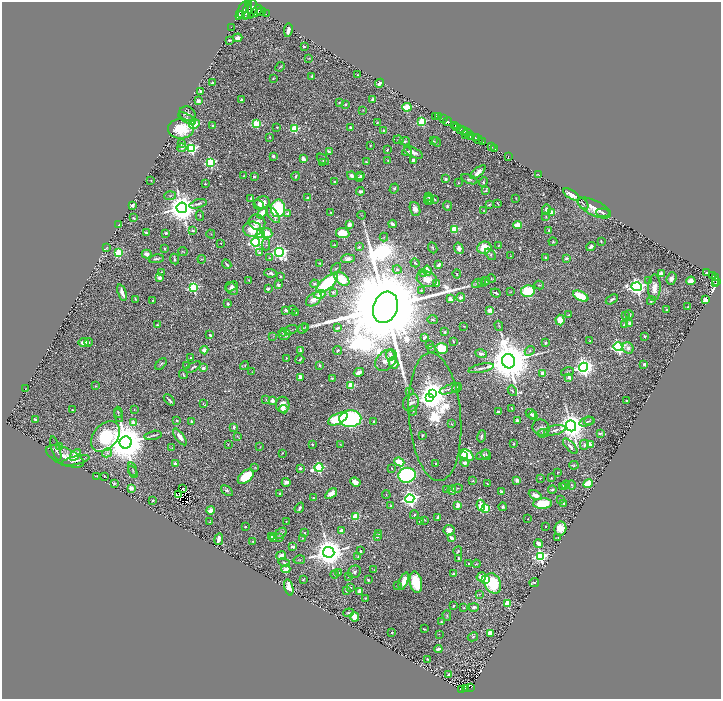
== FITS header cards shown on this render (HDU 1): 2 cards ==
NAXIS1  =                 1438
NAXIS2  =                 1393

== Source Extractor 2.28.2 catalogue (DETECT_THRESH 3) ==
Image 1438 x 1393 px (HDU 1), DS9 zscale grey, zoomed out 1/2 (1 PNG px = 2 x 2 image px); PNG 723 x 701 px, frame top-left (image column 2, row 1393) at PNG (2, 2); each listed source drawn as its Kron ellipse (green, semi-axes under 4 px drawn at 4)
Background 1.08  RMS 0.019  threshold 0.0574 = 3 sigma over >= 5 px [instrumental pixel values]
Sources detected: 741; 53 cannot appear on this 1/2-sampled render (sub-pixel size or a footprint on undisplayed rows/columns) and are neither listed nor drawn; of the other 688, the 500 brightest by FLUX_AUTO listed and drawn (188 fainter detections omitted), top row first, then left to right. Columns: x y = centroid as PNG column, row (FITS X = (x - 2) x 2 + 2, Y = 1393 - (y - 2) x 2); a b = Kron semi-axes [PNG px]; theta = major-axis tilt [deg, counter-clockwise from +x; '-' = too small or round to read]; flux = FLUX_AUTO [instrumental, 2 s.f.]
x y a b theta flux
252 9 9 4 81 1800
247 10 9 4 74 3400
257 10 6 4 67 830
242 11 10 4 62 3400
261 11 4 2 - 1400
266 14 2 1 - 100
242 15 4 2 - 680
231 27 2 1 - 18
288 30 7 3 81 23
238 38 4 3 - 18
229 40 3 2 - 7.5
304 47 2 2 - 10
309 58 4 2 - 2.8
280 67 5 2 - 4.3
358 75 2 2 - 2.8
312 76 3 2 - 4.7
273 78 3 3 - 3.6
212 83 2 2 - 4.5
380 83 5 3 - 15
200 91 3 2 - 26
373 99 3 2 - 8.9
241 100 3 3 - 10
198 101 2 2 - 82
339 102 3 3 - 4.3
345 104 3 2 - 5.2
407 107 5 3 - 94
363 111 3 3 - 2.4
187 114 8 7 - 18
436 116 2 1 - 7.9
439 116 2 1 - 24
187 118 10 4 -31 8.3
443 118 4 2 - 67
422 122 3 3 - 390
448 122 4 3 - 800
377 123 4 2 - 2.9
195 124 5 4 - 210
256 124 4 3 - 290
213 125 3 3 - 5.3
455 125 2 1 - 150
277 127 2 2 - 3.8
350 127 3 2 - 9.8
457 128 3 2 - 140
181 129 13 9 0 140
294 129 3 3 - 340
460 129 3 2 - 260
384 131 3 3 - 4.6
463 131 4 2 - 780
467 133 3 1 - 210
466 135 3 1 - 62
470 136 4 3 - 1100
270 137 2 2 - 3.8
475 137 2 1 - 680
478 139 5 2 - 2300
398 140 5 3 - 4.4
405 141 5 3 - 7.5
433 141 3 3 - 2.7
436 142 5 3 - 4
482 142 2 2 - 360
181 144 4 3 - 9.9
370 145 2 2 - 3.7
491 147 3 2 - 170
182 148 4 3 - 10
191 148 4 4 - 760
495 149 2 1 - 260
387 150 3 2 - 6.3
329 152 4 2 - 8
407 152 5 3 - 13
413 152 10 4 -28 23
273 156 2 2 - 22
508 157 3 2 - 19
303 159 4 3 - 35
323 159 7 4 -36 8.6
388 160 2 2 - 3.7
413 160 3 3 - 15
210 162 3 3 - 500
323 162 3 2 - 4.2
366 162 3 2 - 4
478 172 9 4 40 30
538 175 3 2 - 3
243 176 2 2 - 2.4
296 176 4 3 - 6.5
351 176 4 4 - 14
360 176 4 3 - 6.6
254 177 2 2 - 7.7
359 177 4 2 - 5.8
445 179 3 3 - 6.6
469 179 8 4 -21 11
151 180 3 2 - 2.4
334 182 3 2 - 5
483 182 5 3 - 8.2
458 183 2 2 - 2.5
205 184 2 2 - 4.7
394 188 5 3 - 6.8
360 191 4 3 - 15
485 191 3 2 - 3.4
571 195 9 4 -31 51
170 196 6 3 5 6.2
429 197 3 3 - 8.1
251 198 4 3 - 5.2
308 198 3 3 - 6.4
516 198 2 2 - 2.5
429 199 5 3 - 6
434 199 3 2 - 4.5
428 201 4 4 - 6.4
262 202 8 6 11 40
498 203 3 2 - 3.8
583 203 7 2 -51 3.2
198 204 9 3 16 12
132 205 3 3 - 34
259 205 5 4 - 13
489 205 4 3 - 6.2
447 206 5 4 - 7.4
182 208 5 5 - 10000
278 208 9 7 83 370
594 208 18 7 -26 60
415 209 7 5 -69 26
484 210 3 2 - 2.8
546 210 5 4 - 14
331 212 3 2 - 3.1
552 212 3 2 - 120
262 213 6 3 45 65
603 213 6 3 -5 7.3
288 214 4 4 - 20
273 215 10 4 -53 25
362 215 4 3 - 2.4
200 216 5 3 - 4.7
546 217 4 3 - 5
133 218 3 2 - 4.4
257 222 8 7 - 48
119 224 2 2 - 2.4
392 224 4 3 - 15
350 225 4 3 - 29
517 225 4 3 - 73
252 229 9 7 3 110
454 229 3 3 - 220
192 230 4 3 - 6.2
549 230 3 3 - 5.7
146 232 3 2 - 5.8
166 233 2 2 - 8
267 233 5 5 - 47
343 233 7 5 -6 88
211 234 4 2 - 2.7
261 234 3 3 - 460
384 237 4 3 - 2.4
601 241 2 2 - 4.4
256 242 4 4 - 1200
553 242 4 3 - 4.8
221 243 2 2 - 4
266 244 6 3 89 4.5
335 245 4 2 - 3.6
499 245 3 2 - 2.5
107 247 3 2 - 3.6
359 247 3 2 - 4.6
591 247 5 3 - 13
433 248 6 4 -66 5.3
459 248 6 4 -75 29
484 248 7 6 - 100
165 249 3 3 - 4.9
183 252 4 2 - 2.5
259 252 4 3 - 5.9
279 252 4 4 - 1400
119 253 4 3 - 250
147 254 5 3 - 17
490 254 7 4 -50 7.5
510 256 4 2 - 2.5
546 257 2 2 - 14
269 258 3 2 - 2.6
566 258 4 3 - 10
156 259 7 2 9 14
175 259 5 2 - 10
202 259 4 2 - 2.8
348 259 7 4 2 17
319 263 4 2 - 2.8
415 263 4 3 - 5.7
227 264 5 2 - 6.4
439 265 4 2 - 23
336 268 6 4 50 5.2
397 270 4 4 - 7.8
427 270 5 3 - 40
161 272 4 2 - 4.2
270 273 6 3 -6 14
423 273 4 3 - 4.7
707 273 2 2 - 110
457 274 4 2 - 3.5
661 274 3 3 - 36
280 276 2 2 - 3.5
713 276 3 2 - 190
715 277 2 2 - 200
160 278 3 3 - 17
672 278 6 4 70 20
342 279 9 5 -39 99
427 279 10 7 -19 43
491 279 5 3 - 3.9
249 280 3 2 - 2.8
649 280 3 3 - 3.4
485 281 4 3 - 9.6
691 281 4 4 - 44
716 281 4 2 - 180
481 282 4 3 - 3.6
327 283 13 5 40 410
437 283 3 3 - 19
477 283 5 3 - 4.7
716 283 3 3 - 210
315 284 4 3 - 7.3
278 285 3 2 - 10
539 285 5 3 - 5.5
232 286 7 4 30 15
637 287 5 4 - 2200
193 288 4 3 - 460
232 288 7 5 -52 16
654 288 13 6 88 44
268 289 3 2 - 7.4
421 290 4 3 - 3.9
528 291 7 6 - 190
122 292 8 3 -71 32
333 292 4 3 - 6.9
511 292 4 3 - 3
496 293 5 2 - 7.9
320 294 6 4 16 45
581 296 8 4 -27 120
461 297 4 3 - 15
135 299 4 3 - 3.8
314 299 9 5 37 38
450 299 4 3 - 27
612 299 6 3 33 11
152 300 2 2 - 3.6
705 300 3 3 - 49
651 301 5 3 - 6.5
228 304 3 2 - 6.2
385 307 16 12 70 210000
688 307 4 2 - 4.1
292 309 4 2 - 4.8
286 310 3 2 - 14
490 310 4 3 - 22
666 310 3 2 - 4.7
296 312 4 2 - 4
629 314 4 2 - 8.8
569 315 2 2 - 5
626 316 2 2 - 2.4
433 319 5 3 - 5.2
560 320 5 4 - 64
629 323 4 3 - 12
157 325 4 2 - 5.5
624 325 4 3 - 6.1
464 326 3 1 - 2.5
499 326 5 3 - 4
305 327 4 2 - 2.8
303 328 5 4 - 5.3
338 328 4 2 - 8
291 330 7 1 17 3.7
283 332 4 3 - 3.7
445 332 4 3 - 4.9
285 334 6 5 - 14
210 335 3 2 - 9.4
273 336 3 3 - 2.5
644 336 3 2 - 5.5
424 337 4 3 - 14
453 341 3 2 - 4.6
590 341 3 2 - 3.4
84 342 5 4 - 33
89 342 4 3 - 4
545 343 2 2 - 5.8
429 345 2 2 - 3.9
618 347 4 4 - 1100
431 348 3 3 - 5.2
442 348 6 5 - 180
628 348 6 5 - 16
204 350 4 3 - 28
301 351 3 2 - 23
338 351 5 3 - 6.7
530 351 5 4 - 7.1
481 354 6 3 -17 18
390 355 5 3 - 16
190 358 3 2 - 3.9
286 358 2 2 - 4.5
300 359 5 3 - 5.3
386 360 12 9 44 37
509 361 7 6 - 29000
393 363 6 4 -59 39
161 364 7 2 46 5.5
644 364 3 2 - 11
187 365 3 3 - 2.8
244 365 5 4 - 4.9
319 365 3 3 - 8.7
193 367 8 3 33 8
584 367 4 4 - 2600
203 368 2 2 - 36
481 368 13 3 12 13
252 372 4 3 - 2.4
359 372 5 3 - 26
567 372 7 2 12 3.7
183 374 5 2 - 4.9
542 374 2 2 - 68
300 377 4 3 - 19
569 377 2 2 - 63
332 378 3 2 - 9.4
351 385 3 3 - 190
95 386 3 3 - 3.1
457 388 5 3 - 8
26 389 3 1 - 2.6
450 389 11 3 21 10
512 391 5 3 - 6.9
409 392 3 2 - 2.5
432 393 4 4 - 6100
430 398 3 3 - 4200
266 399 4 2 - 2.8
169 400 6 2 -46 11
627 400 2 2 - 6.3
272 401 3 3 - 20
411 403 9 7 60 22
203 404 2 2 - 2.5
283 405 8 7 - 49
512 408 3 1 - 2.7
134 409 3 2 - 2.4
284 409 4 3 - 11
72 410 2 2 - 4.4
413 411 4 3 - 4.7
118 412 5 2 - 2.9
498 412 2 2 - 11
531 414 6 3 -44 7
533 415 4 3 - 9.4
119 416 7 2 -72 4.4
435 417 64 26 -85 500
35 419 3 2 - 5.6
338 419 10 5 25 160
350 419 11 8 3 890
177 420 4 3 - 4.4
191 421 3 2 - 5.2
373 421 4 3 - 4.1
517 421 2 2 - 68
589 421 5 3 - 3.9
587 422 8 3 17 8.1
133 423 3 3 - 66
452 424 3 2 - 3.4
571 426 5 5 - 8000
234 427 2 2 - 31
541 428 9 7 -37 19
555 430 11 4 13 14
543 433 5 2 - 3.8
600 433 4 2 - 6.5
153 435 8 3 13 7.2
422 435 3 2 - 5.9
106 436 17 12 49 450
237 436 3 2 - 2.6
481 436 6 3 79 11
180 437 10 4 -53 30
126 442 6 6 - 23000
228 444 3 2 - 2.7
312 444 2 2 - 8.6
341 444 3 2 - 2.7
514 444 3 2 - 4.5
590 444 2 2 - 59
584 445 5 4 - 10
570 446 10 4 -48 19
60 447 3 2 - 2.4
260 447 3 2 - 2.6
171 448 4 2 - 2.5
56 449 13 4 -74 14
107 453 5 4 - 8.4
282 453 3 2 - 3.5
75 455 7 4 46 57
467 455 7 5 -34 220
483 455 7 4 25 9.8
486 455 5 3 - 6
65 456 20 8 -23 42
463 456 3 3 - 42
75 461 14 3 13 17
399 462 5 4 - 120
465 463 4 3 - 24
175 464 3 2 - 19
436 464 2 2 - 7.1
574 465 5 2 - 6.2
255 467 4 3 - 3.4
319 467 4 4 - 660
300 468 3 2 - 12
392 468 3 2 - 3.2
133 469 7 3 -73 6.8
133 472 6 3 -63 6
557 473 2 1 - 2.7
407 475 9 7 10 770
96 476 2 2 - 2.9
104 476 3 2 - 5.5
246 477 9 5 40 150
540 478 3 3 - 3.1
551 478 3 3 - 2.6
517 480 2 2 - 53
473 481 3 2 - 5.1
286 482 4 3 - 18
355 482 5 4 - 26
487 483 2 2 - 3.1
588 483 5 4 - 130
114 484 3 2 - 4.4
565 485 4 3 - 25
571 485 5 2 - 3.8
563 487 3 2 - 5.4
131 488 3 2 - 84
457 488 5 3 - 3.5
183 489 4 1 - 7.9
447 489 3 2 - 3.1
552 489 4 3 - 9.4
452 490 4 4 - 21
227 491 7 3 -37 12
501 492 3 3 - 9.7
280 493 2 2 - 6.6
179 494 2 2 - 6.2
331 494 7 4 37 32
386 495 4 2 - 3
535 495 7 4 -26 36
314 498 3 2 - 4.5
410 499 4 4 - 2000
153 500 2 2 - 8.4
560 500 3 2 - 8
564 503 2 2 - 3.9
543 504 9 5 2 160
458 505 4 3 - 29
481 505 6 3 -82 160
391 506 2 2 - 7.2
503 507 4 3 - 8
299 508 5 2 - 13
486 508 3 3 - 280
211 510 4 3 - 36
414 515 4 3 - 4.4
356 516 4 3 - 150
438 517 4 3 - 10
528 519 2 2 - 2.9
425 520 3 2 - 2.7
210 521 3 2 - 2.8
286 521 2 2 - 2.8
420 522 4 2 - 10
546 526 2 2 - 3.5
245 527 2 2 - 5.2
560 528 7 6 - 63
449 530 5 5 - 26
341 531 4 3 - 18
281 533 7 4 41 11
304 533 3 3 - 4.3
379 533 3 3 - 6.4
271 537 2 2 - 20
279 537 3 3 - 4.1
377 537 2 2 - 19
302 538 3 2 - 3.1
451 538 3 2 - 27
558 538 2 2 - 2.6
219 539 6 3 80 28
273 539 2 2 - 23
253 541 3 2 - 3.8
538 543 5 3 - 16
293 547 4 2 - 9.1
360 551 3 2 - 8.2
458 551 4 3 - 5
329 552 5 5 - 11000
281 556 5 3 - 20
358 556 4 3 - 3.4
540 556 4 4 - 970
458 558 2 2 - 8.8
299 560 6 2 12 2.9
284 562 6 3 -15 6.5
468 563 2 2 - 4.2
476 564 4 2 - 2.9
286 569 4 3 - 39
374 570 3 3 - 2.8
354 572 7 6 - 14
338 573 2 2 - 16
335 574 4 3 - 3.3
453 574 2 2 - 31
349 577 3 2 - 2.5
481 577 5 4 - 33
485 579 3 3 - 340
303 580 3 2 - 3.9
368 580 2 2 - 6.4
404 581 9 4 69 49
416 582 11 6 -78 170
534 582 5 2 - 6.7
493 583 10 8 -65 230
397 586 2 2 - 2.9
289 587 8 4 -76 43
350 587 3 2 - 5.9
346 591 3 2 - 5.9
360 591 4 3 - 34
480 594 4 3 - 3.2
365 598 3 2 - 3.1
507 603 3 3 - 190
453 606 3 2 - 5.4
474 607 5 4 - 15
464 608 3 2 - 4.6
349 613 5 3 - 7.4
447 616 5 4 - 5.6
354 617 4 4 - 55
441 622 3 2 - 5.4
424 629 3 2 - 3.1
392 633 2 2 - 5.7
490 633 4 3 - 46
439 634 2 1 - 2.5
473 637 5 3 - 5.5
438 649 4 3 - 11
428 659 3 2 - 3.4
448 675 3 2 - 7.5
471 687 3 2 - 53
466 688 2 2 - 57
461 689 3 2 - 74
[188 fainter detections neither listed nor drawn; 53 sub-pixel or undisplayed-footprint detections neither listed nor drawn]